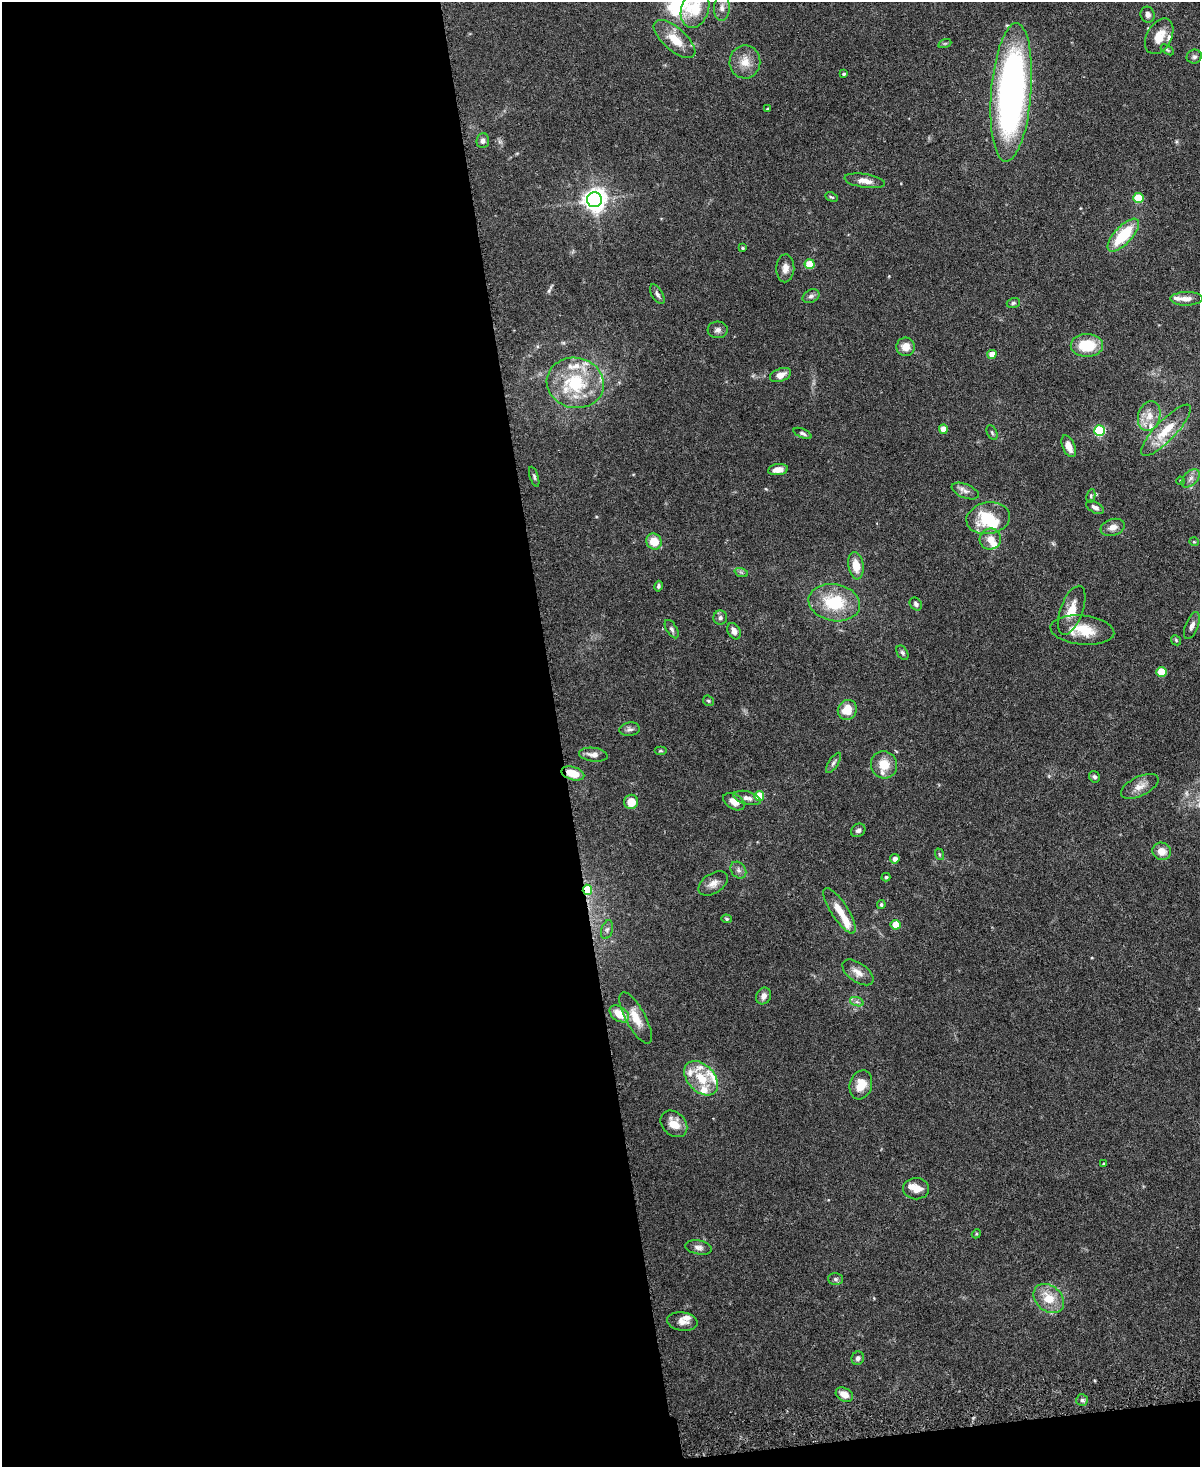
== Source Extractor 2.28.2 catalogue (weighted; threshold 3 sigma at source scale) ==
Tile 9 of 4 x 3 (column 1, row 3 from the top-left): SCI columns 7-1204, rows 138-1602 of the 4803 x 4819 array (HDU 1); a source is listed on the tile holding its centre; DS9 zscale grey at full resolution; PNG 1202 x 1469 px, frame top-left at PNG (2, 2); each listed source drawn as its Kron ellipse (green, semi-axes under 4 px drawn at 4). Shown black and unused: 48% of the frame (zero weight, under 3 of 6 exposures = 2% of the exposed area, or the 3 px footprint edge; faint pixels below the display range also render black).
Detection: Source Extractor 2.28.2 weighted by HDU 2 'WHT'; one run over the whole footprint, this tile lists its part. Background 0.0911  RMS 0.0035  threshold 0.0143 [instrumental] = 3 sigma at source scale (4.09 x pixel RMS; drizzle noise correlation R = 1.36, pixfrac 0.8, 0.05/0.05 arcsec/px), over >= 5 px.
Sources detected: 126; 1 inside a brighter object's white glare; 1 long thin detection or spike segment (spike, bleed or trail) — neither listed nor drawn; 15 inside a brighter listed object's ellipse — not listed separately; the other 109 listed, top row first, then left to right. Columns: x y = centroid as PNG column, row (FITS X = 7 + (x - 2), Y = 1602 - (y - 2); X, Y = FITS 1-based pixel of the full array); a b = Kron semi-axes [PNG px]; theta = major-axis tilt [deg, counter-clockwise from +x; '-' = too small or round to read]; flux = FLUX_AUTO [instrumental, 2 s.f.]
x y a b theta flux
722 8 13 8 87 2.1
695 9 19 13 71 10
1148 15 8 7 - 1.5
1159 36 19 12 61 5.3
674 39 26 11 -41 6.8
945 43 6 4 19 0.41
1167 50 7 4 -34 0.45
1194 57 7 7 - 0.9
745 62 16 15 - 4.5
844 74 3 3 - 0.58
1011 92 69 20 85 130
767 109 3 2 - 0.28
483 141 7 6 - 1.2
865 181 20 7 -9 2.9
831 197 6 4 -25 0.47
1138 198 5 5 - 13
594 200 7 7 - 260
1123 235 21 9 47 14
743 248 4 3 - 0.4
810 264 5 5 - 10
785 268 14 9 87 2.3
657 294 11 5 -60 1
811 296 9 6 27 1.1
1186 299 16 7 1 2.4
1013 303 7 5 16 0.62
718 330 10 8 -2 1.2
1087 345 16 11 1 11
906 347 9 9 - 3.2
992 354 4 4 - 4.2
780 375 11 6 21 2.6
575 383 29 25 -12 20
1149 416 15 11 73 3.9
943 429 4 4 - 4.8
1166 430 34 10 46 8.5
1099 431 5 5 - 30
803 433 10 4 -23 0.82
992 433 8 5 -63 0.59
1069 446 11 6 -66 3.3
778 470 10 5 7 2.7
534 477 10 4 -72 0.66
1191 478 11 6 45 1.5
1180 481 4 3 - 0.43
965 491 14 7 -22 1.7
1091 496 7 4 82 0.57
1095 507 9 5 -30 1.2
988 518 22 15 10 14
1113 527 12 8 18 2.3
990 539 11 10 - 3.5
654 542 8 7 - 5.7
1194 542 5 4 - 0.35
856 566 14 7 -82 4.9
741 572 7 4 -19 0.59
658 586 5 3 - 0.55
834 603 26 18 -11 16
916 604 7 5 -48 0.89
1072 610 26 11 69 5.6
720 618 7 7 - 1
1192 626 14 6 69 1.7
672 629 10 5 -60 0.89
1082 630 32 14 -5 8.8
734 631 9 6 -62 1.8
1176 640 6 4 -47 0.45
902 653 8 5 -59 0.67
1161 672 5 5 - 11
708 701 6 5 - 0.46
847 710 10 9 - 6
630 729 10 7 7 1.1
660 751 6 3 0 0.4
593 755 14 7 -7 1.9
833 763 12 4 57 0.92
884 765 14 13 - 5.6
573 773 12 6 -17 6.2
1094 777 6 5 - 0.74
1140 786 20 9 26 3.1
759 796 5 5 - 9.3
747 798 14 6 -14 1.9
631 802 7 7 - 4.9
734 802 11 7 -30 2.9
858 830 7 6 - 1.1
1162 851 9 8 - 3.4
939 854 6 4 -72 0.44
895 859 5 4 - 1.7
738 870 9 7 -53 1.2
886 877 4 4 - 0.52
713 883 16 10 33 2.5
587 890 5 4 - 9.9
881 905 4 4 - 0.62
839 911 26 8 -57 5.5
727 919 5 4 - 0.49
896 925 5 5 - 6.4
607 930 9 5 74 0.96
858 972 18 9 -36 2.9
764 996 8 7 - 1.8
857 1002 7 4 -18 0.81
619 1014 10 7 -35 5.8
636 1018 29 10 -62 5.3
701 1078 20 13 -47 7.7
861 1085 15 11 73 4.9
674 1124 15 11 -44 4.3
1104 1164 4 3 - 0.33
916 1189 13 10 0 3.4
976 1234 5 3 - 0.32
699 1247 13 7 -10 1.6
835 1279 7 6 - 0.76
1049 1299 17 12 -40 6.9
682 1321 15 9 -8 2.4
858 1358 7 6 - 1.1
844 1395 9 6 -28 3.1
1082 1400 6 6 - 0.81
Overlapping masked pixels (flux is a lower limit): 2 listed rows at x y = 573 773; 587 890
Isophote crosses this tile's border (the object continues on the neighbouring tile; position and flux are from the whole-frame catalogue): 1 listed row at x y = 695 9